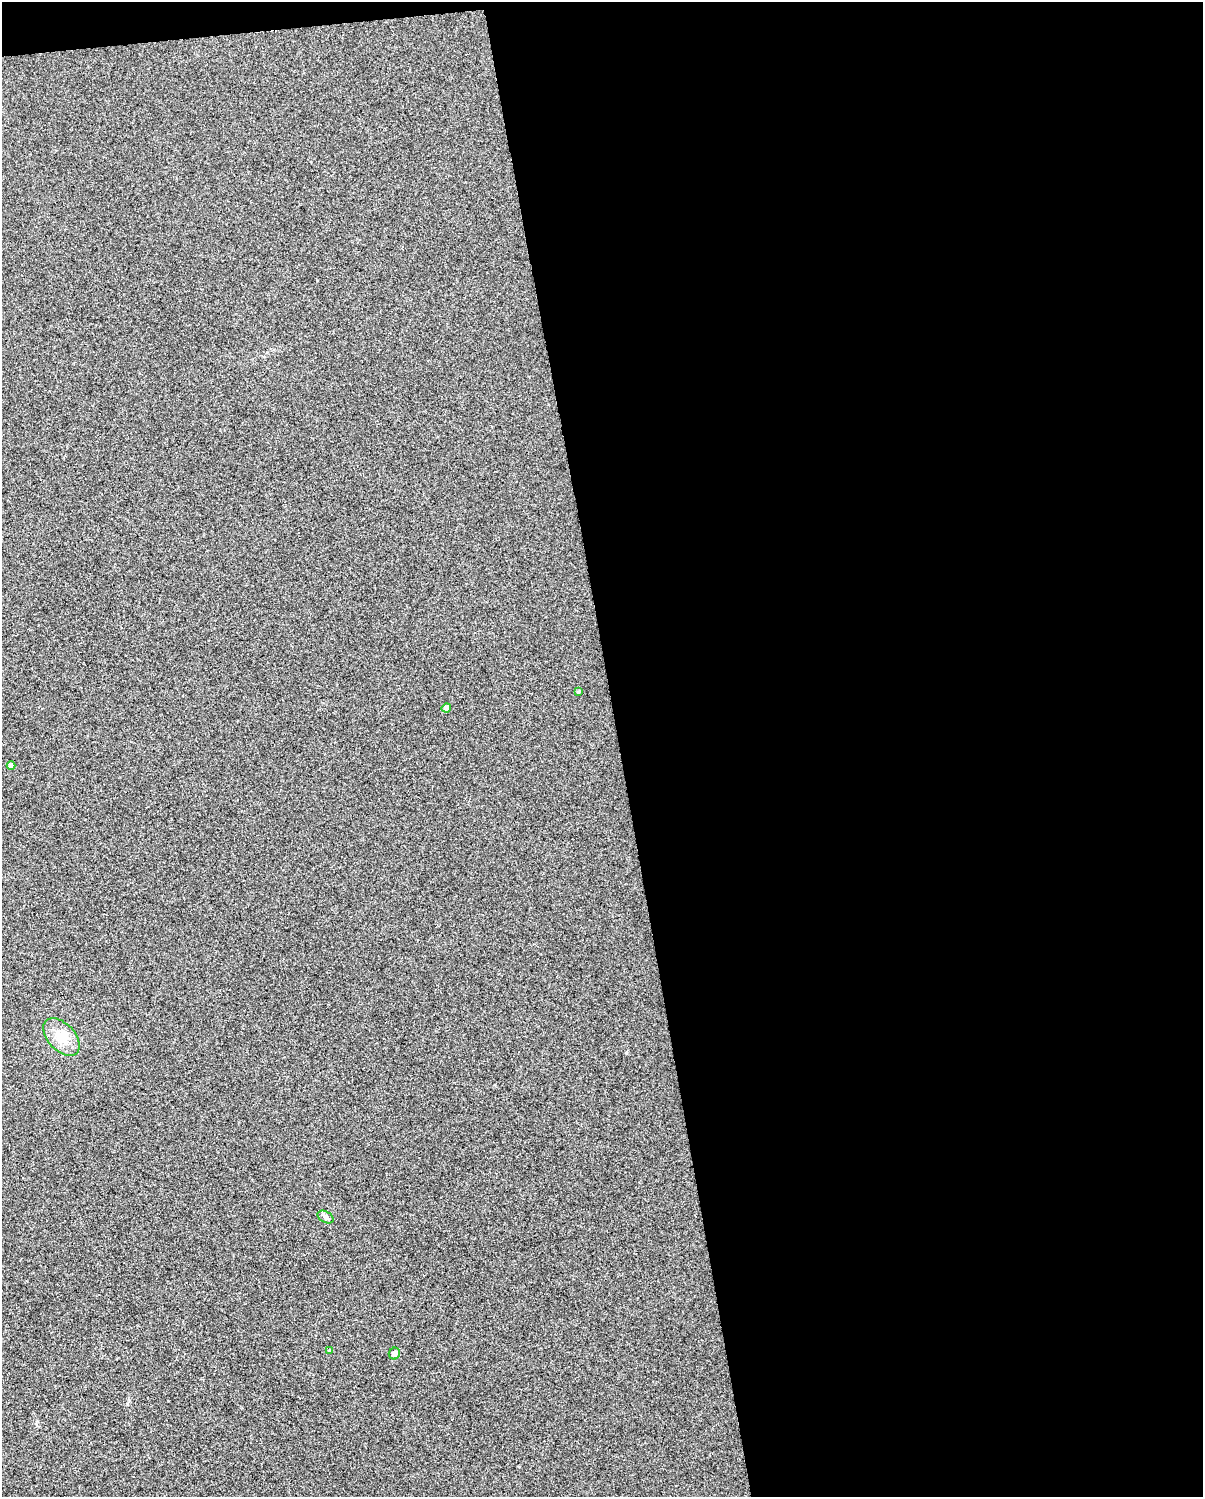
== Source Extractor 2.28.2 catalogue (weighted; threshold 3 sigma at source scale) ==
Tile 4 of 4 x 3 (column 4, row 1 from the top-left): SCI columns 3604-4804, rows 3011-4505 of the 4804 x 4570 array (HDU 1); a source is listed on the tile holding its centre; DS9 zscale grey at full resolution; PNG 1205 x 1499 px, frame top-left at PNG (2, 2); each listed source drawn as its Kron ellipse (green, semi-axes under 4 px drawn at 4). Shown black and unused: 49% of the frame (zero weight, under 3 of 5 exposures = <1% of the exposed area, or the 3 px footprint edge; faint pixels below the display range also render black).
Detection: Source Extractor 2.28.2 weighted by HDU 2 'WHT'; one run over the whole footprint, this tile lists its part. Background 0.0255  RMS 0.035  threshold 0.156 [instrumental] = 3 sigma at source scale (4.5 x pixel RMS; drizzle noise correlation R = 1.50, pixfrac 1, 0.0396/0.0396 arcsec/px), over >= 5 px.
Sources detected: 7; all 7 listed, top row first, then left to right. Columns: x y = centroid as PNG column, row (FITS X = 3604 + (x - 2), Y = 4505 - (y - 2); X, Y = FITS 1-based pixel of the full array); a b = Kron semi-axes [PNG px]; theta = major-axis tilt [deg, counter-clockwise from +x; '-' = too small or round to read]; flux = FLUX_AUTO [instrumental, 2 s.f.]
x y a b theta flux
578 692 4 3 - 4
446 708 5 4 - 14
11 765 4 4 - 12
61 1037 22 13 -47 60
326 1217 8 5 -28 8.7
329 1350 4 3 - 3.2
394 1353 6 5 - 16